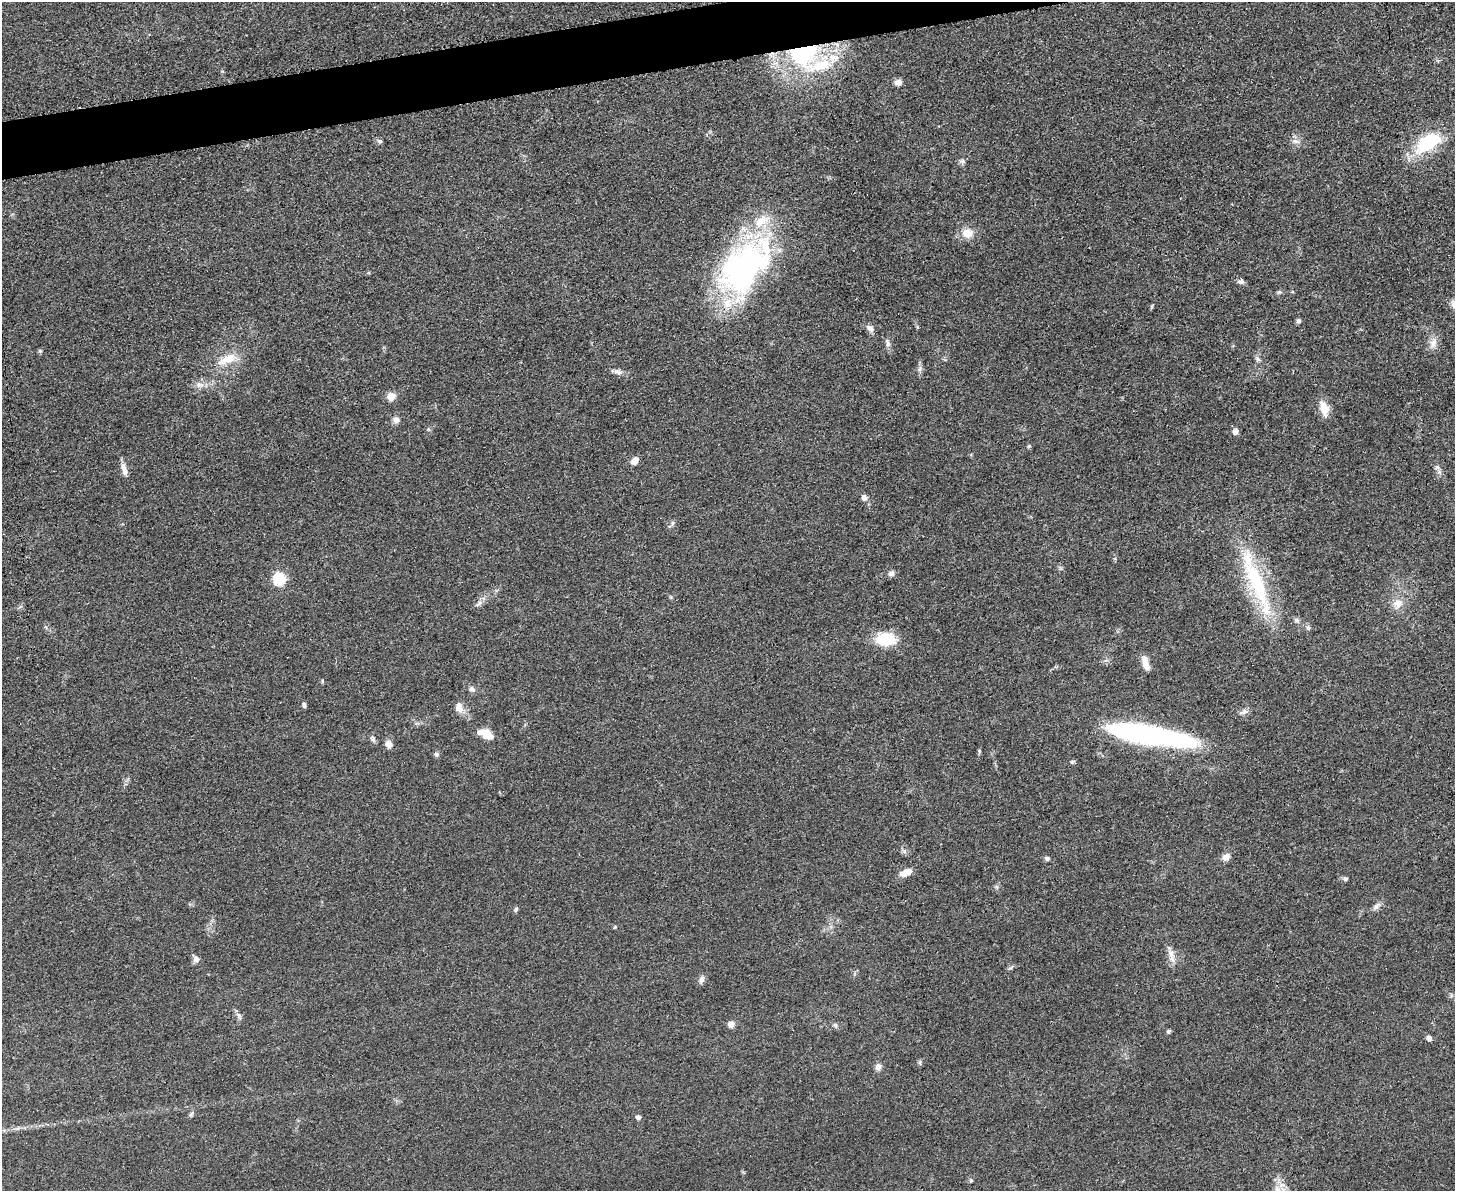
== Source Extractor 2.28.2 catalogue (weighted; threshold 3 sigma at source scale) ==
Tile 8 of 3 x 4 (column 2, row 3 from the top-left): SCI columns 1592-3044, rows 1195-2383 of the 4748 x 4767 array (HDU 1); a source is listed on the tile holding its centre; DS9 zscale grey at full resolution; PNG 1457 x 1193 px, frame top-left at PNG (2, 2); no overlay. Shown black and unused: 3% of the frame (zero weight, under 3 of 5 exposures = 1% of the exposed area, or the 3 px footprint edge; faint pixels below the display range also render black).
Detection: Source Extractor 2.28.2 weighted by HDU 2 'WHT'; one run over the whole footprint, this tile lists its part. Background 0.0464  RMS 0.0055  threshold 0.0249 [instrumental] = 3 sigma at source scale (4.5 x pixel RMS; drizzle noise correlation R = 1.50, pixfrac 1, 0.05/0.05 arcsec/px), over >= 5 px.
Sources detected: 77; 3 inside a brighter object's white glare — not listed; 5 inside a brighter listed object's ellipse — not listed separately; the other 69 listed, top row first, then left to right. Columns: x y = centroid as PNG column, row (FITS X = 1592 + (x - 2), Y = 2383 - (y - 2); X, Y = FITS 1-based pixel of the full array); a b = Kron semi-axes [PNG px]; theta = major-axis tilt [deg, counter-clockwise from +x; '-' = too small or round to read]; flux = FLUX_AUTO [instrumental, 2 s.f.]
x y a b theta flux
803 54 34 28 20 68
898 82 8 7 - 2.9
379 141 8 5 -26 1.1
1295 141 11 6 -13 2.3
1428 142 27 14 32 35
962 161 8 6 12 1.4
968 233 12 10 -13 7.5
743 269 74 48 57 140
1241 282 9 6 0 1.5
1279 292 7 4 32 0.86
1299 321 6 6 - 1.3
870 328 11 7 -40 2.5
888 343 12 6 -73 2.1
1433 343 15 9 70 4.3
40 351 5 5 - 0.84
227 359 30 11 24 11
1258 359 7 5 -17 1.2
920 369 9 4 81 1.6
617 372 13 7 -20 2.5
199 385 8 6 -73 2
391 396 5 5 - 14
1324 408 20 10 -76 7.3
396 420 8 7 - 2.6
1235 431 6 6 - 3
1029 446 5 4 - 0.74
635 461 8 6 52 5.1
1437 467 6 5 - 1.3
124 470 16 6 -74 3.9
864 498 8 6 -88 2.2
672 523 7 4 89 0.99
891 573 8 7 - 2
279 579 6 6 - 56
1257 585 90 19 -69 54
1398 603 12 12 - 5.6
479 604 13 5 45 2
1296 620 7 6 - 1.3
1308 628 7 5 -69 1.2
885 639 17 11 -2 23
1146 663 16 6 -74 5.7
322 681 6 3 -74 0.61
472 689 9 6 -31 2
304 705 5 5 - 1.4
459 708 15 10 -70 4.7
1243 712 14 5 16 2.1
487 734 16 10 -37 6.7
1146 734 47 23 -5 82
373 739 9 5 -80 1.5
389 744 10 8 -70 3
437 754 6 6 - 1.3
1072 762 7 5 17 0.84
1226 857 9 7 44 3.5
1047 858 6 5 - 1
906 873 13 7 21 5.8
1345 879 6 5 - 1.1
1377 906 12 6 50 2.4
516 909 7 5 59 0.95
196 959 8 6 -55 3.1
1172 959 15 8 -70 4.3
702 979 10 6 75 2.2
238 1015 9 5 -67 1.7
731 1024 7 7 - 3.2
835 1025 6 5 - 1.2
1168 1031 5 4 - 1.2
1429 1038 7 6 - 1.8
920 1062 7 4 72 0.86
878 1067 9 7 82 2.8
191 1114 9 4 64 1.1
638 1117 7 5 -11 1.4
971 1180 5 4 - 0.74
Overlapping masked pixels (flux is a lower limit): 1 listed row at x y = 803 54